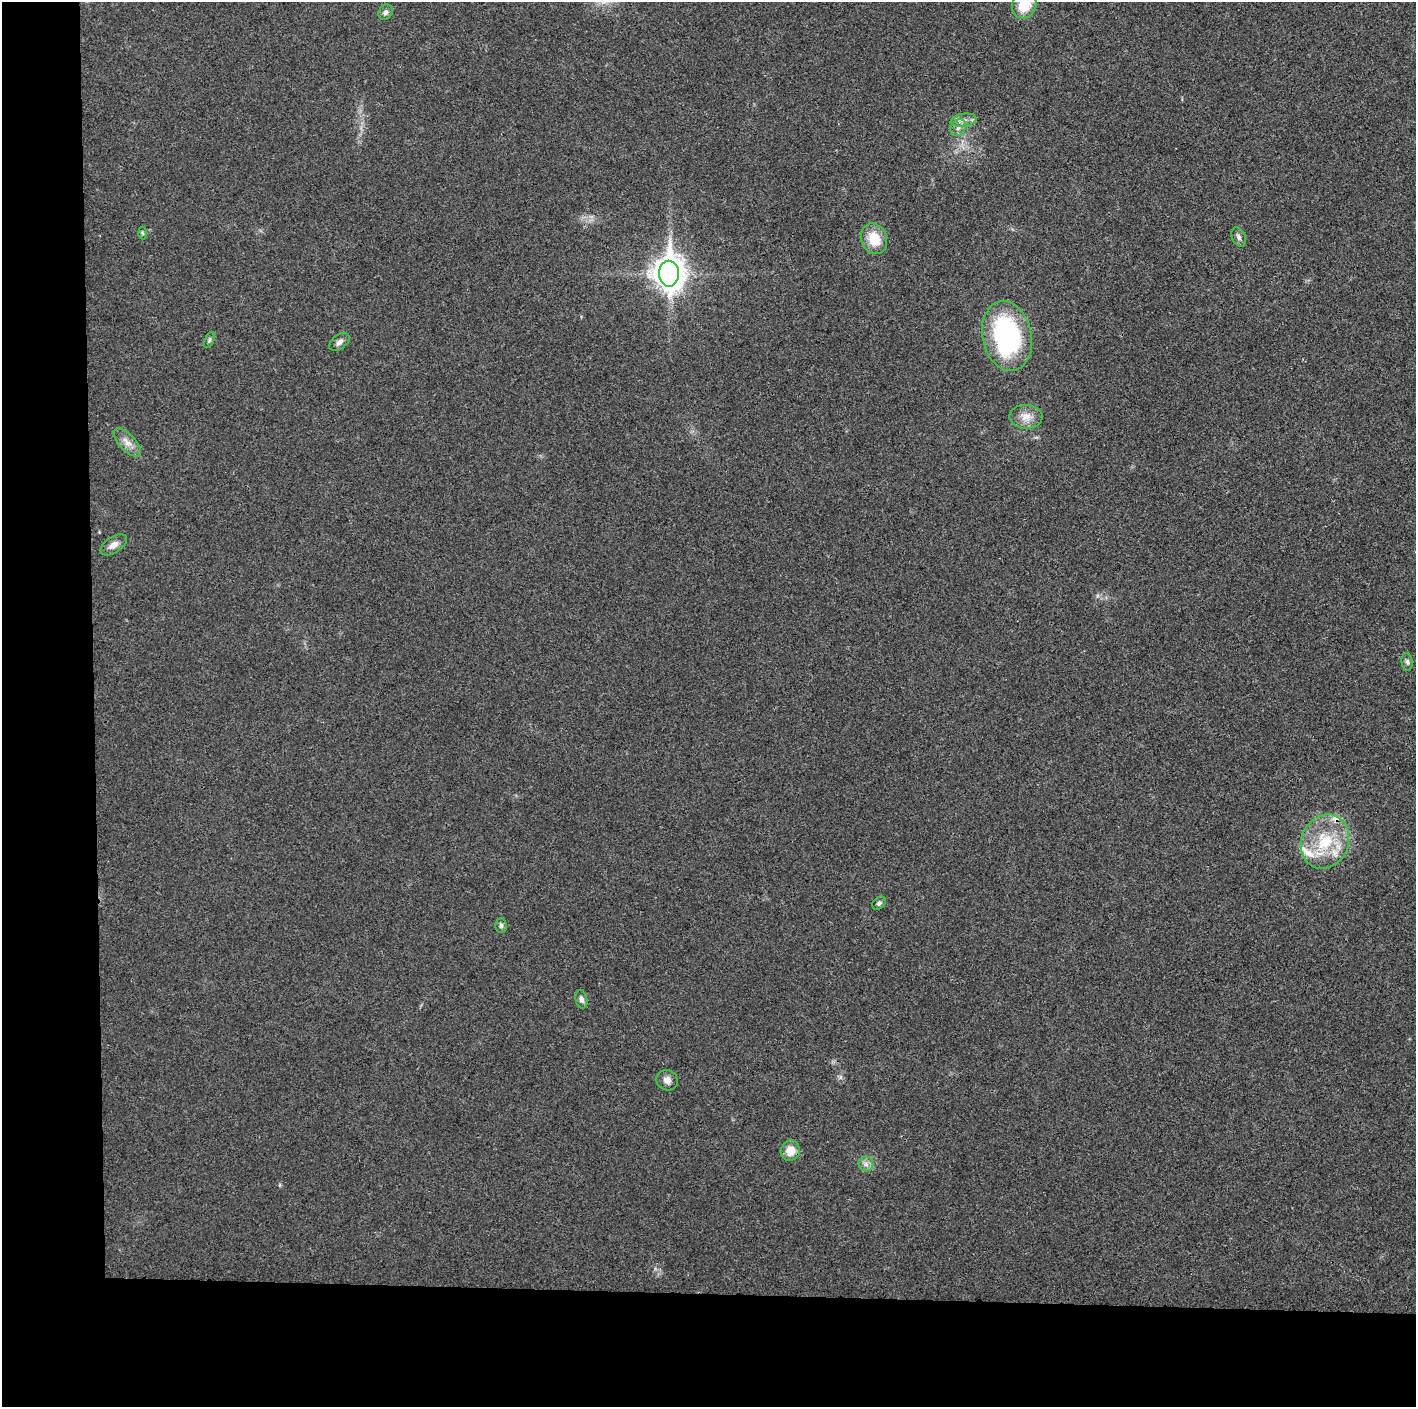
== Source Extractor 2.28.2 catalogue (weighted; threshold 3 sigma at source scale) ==
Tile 7 of 3 x 3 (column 1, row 3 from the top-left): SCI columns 1-1414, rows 6-1410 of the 4242 x 4224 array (HDU 1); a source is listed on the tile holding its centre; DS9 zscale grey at full resolution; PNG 1418 x 1409 px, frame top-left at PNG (2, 2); each listed source drawn as its Kron ellipse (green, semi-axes under 4 px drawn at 4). Shown black and unused: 14% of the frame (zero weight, under 3 of 4 exposures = <1% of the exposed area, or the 3 px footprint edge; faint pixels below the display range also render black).
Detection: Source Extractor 2.28.2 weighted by HDU 2 'WHT'; one run over the whole footprint, this tile lists its part. Background 0.0231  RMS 0.0056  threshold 0.0254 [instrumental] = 3 sigma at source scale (4.5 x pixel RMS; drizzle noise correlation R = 1.50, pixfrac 1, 0.05/0.05 arcsec/px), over >= 5 px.
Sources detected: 24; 2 inside a brighter listed object's ellipse — not listed separately; the other 22 listed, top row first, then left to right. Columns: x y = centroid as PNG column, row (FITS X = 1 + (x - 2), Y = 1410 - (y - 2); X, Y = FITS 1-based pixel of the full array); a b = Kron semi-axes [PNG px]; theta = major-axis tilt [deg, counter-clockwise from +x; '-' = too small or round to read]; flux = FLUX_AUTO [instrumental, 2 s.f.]
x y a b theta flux
1024 5 14 12 65 14
385 12 8 6 59 1.9
963 120 13 6 9 3.2
958 128 9 7 58 2.5
142 233 6 4 -87 0.81
1239 237 10 6 -66 2
874 239 16 12 -68 13
669 274 13 10 -89 810
1007 336 35 24 -79 92
209 340 8 4 67 1.2
339 342 11 7 39 2.4
1026 417 16 12 -2 6.2
127 442 18 8 -47 4.7
114 545 15 8 33 4.2
1407 662 9 5 -82 1.5
1325 842 28 23 65 28
879 903 7 5 44 1.4
501 926 7 5 89 1.4
581 999 9 6 -77 2.2
667 1080 11 10 - 3.3
790 1151 10 9 - 7.7
866 1164 7 7 - 2.3
Isophote crosses this tile's border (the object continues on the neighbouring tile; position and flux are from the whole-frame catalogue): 1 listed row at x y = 1024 5